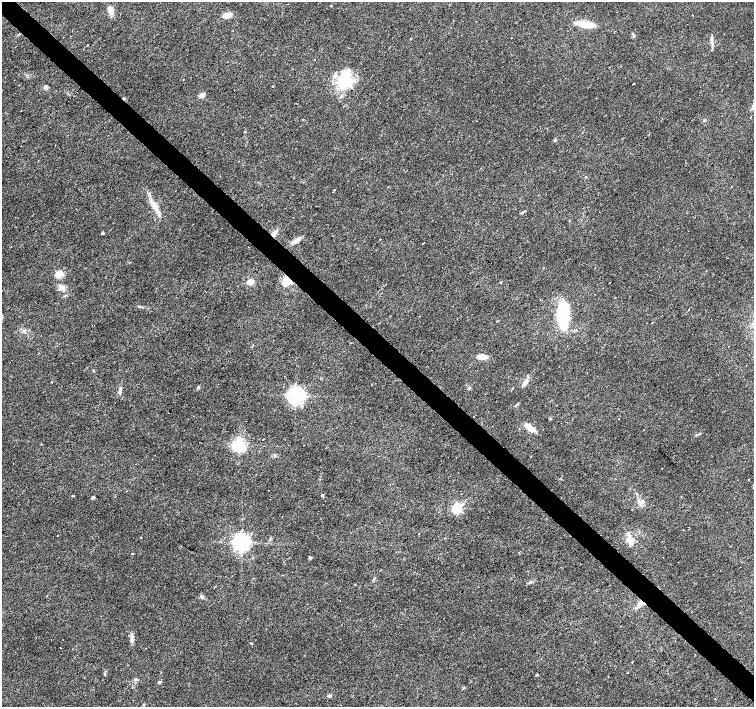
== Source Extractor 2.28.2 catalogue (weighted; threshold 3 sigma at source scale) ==
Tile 6 of 4 x 4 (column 2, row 2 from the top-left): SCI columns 1505-3008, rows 2973-4382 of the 6018 x 6012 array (HDU 1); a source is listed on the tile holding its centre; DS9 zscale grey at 2 x 2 block average (1 PNG px = mean of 2 x 2 image px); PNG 756 x 709 px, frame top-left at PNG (2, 2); no overlay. Shown black and unused: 4% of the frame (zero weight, under 3 of 4 exposures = <1% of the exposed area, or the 3 px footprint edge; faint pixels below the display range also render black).
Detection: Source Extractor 2.28.2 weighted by HDU 2 'WHT'; one run over the whole footprint, this tile lists its part. Background 0.0142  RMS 0.0028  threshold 0.0128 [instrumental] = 3 sigma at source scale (4.5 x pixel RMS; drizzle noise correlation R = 1.50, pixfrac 1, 0.0396/0.0396 arcsec/px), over >= 5 px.
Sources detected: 82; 14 cosmic-ray / hot-pixel residue — not listed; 3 inside a brighter listed object's ellipse — not listed separately; the other 65 listed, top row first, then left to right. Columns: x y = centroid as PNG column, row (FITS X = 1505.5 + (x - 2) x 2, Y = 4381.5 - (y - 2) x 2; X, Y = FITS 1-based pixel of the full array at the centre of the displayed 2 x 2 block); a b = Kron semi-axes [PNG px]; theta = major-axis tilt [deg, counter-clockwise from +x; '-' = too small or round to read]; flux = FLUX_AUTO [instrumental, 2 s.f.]
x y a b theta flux
110 10 10 6 -71 4.4
227 15 11 5 18 4.7
693 15 2 2 - 0.6
585 24 18 6 -7 11
614 32 2 2 - 0.36
632 33 3 3 - 0.53
511 37 2 2 - 0.35
712 39 13 3 -88 2.1
88 45 2 2 - 0.67
345 82 23 17 66 27
633 83 2 2 - 0.51
273 86 2 2 - 0.42
46 87 6 4 -18 1.5
202 95 3 3 - 11
555 140 4 3 - 0.7
731 186 2 2 - 0.61
334 190 2 2 - 0.83
155 206 15 7 -63 6.7
523 212 5 3 - 1.1
102 233 2 2 - 1.6
274 234 7 5 55 2.8
380 239 2 2 - 0.45
296 240 12 5 36 3.5
423 243 2 2 - 2.5
59 274 5 4 - 11
287 281 6 6 - 13
250 282 6 5 - 4.2
62 287 7 6 - 2.7
689 309 2 2 - 1.4
563 315 25 9 89 38
481 356 10 5 -3 6.1
587 373 2 2 - 0.58
371 384 2 2 - 0.26
523 385 7 4 44 2.1
198 387 5 3 - 0.88
120 390 8 3 75 1.6
295 396 5 4 - 310
618 419 2 2 - 0.82
528 426 9 7 -31 4.3
239 445 4 4 - 140
661 468 2 2 - 0.59
268 490 2 2 - 0.2
322 495 2 2 - 79
93 497 4 3 - 0.95
641 502 7 5 3 2.9
457 508 4 3 - 77
57 535 2 2 - 0.25
140 537 2 2 - 1.2
631 542 11 6 89 4
241 543 5 4 - 320
132 553 2 2 - 1.6
663 557 2 2 - 0.35
310 558 4 3 - 0.74
284 562 2 2 - 0.21
530 582 4 2 - 0.65
215 587 2 2 - 1.6
201 597 5 4 - 1.2
641 603 7 5 11 3.9
132 638 8 4 -90 2.2
60 648 2 2 - 1.6
632 662 2 2 - 6.7
627 673 2 2 - 1.9
537 675 3 2 - 0.71
159 682 4 3 - 0.99
330 696 5 4 - 1.2
Overlapping masked pixels (flux is a lower limit): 3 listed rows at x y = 274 234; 287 281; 641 603
Diffuse or blended objects may show on this block-average render without a row.